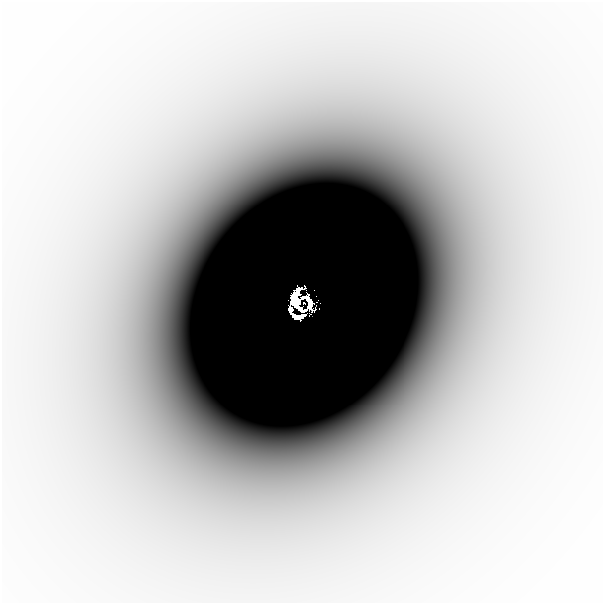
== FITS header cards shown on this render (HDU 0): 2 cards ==
NAXIS1  =                  601
NAXIS2  =                  601

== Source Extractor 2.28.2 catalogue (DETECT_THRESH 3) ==
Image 601 x 601 px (HDU 0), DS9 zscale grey, 1 PNG px = 1 image px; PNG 605 x 605 px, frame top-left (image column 1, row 601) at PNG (2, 2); no overlay
Background -7.72e-06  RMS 2.3e-06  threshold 6.91e-06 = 3 sigma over >= 5 px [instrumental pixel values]
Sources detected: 6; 1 with non-positive FLUX_AUTO (blend fragments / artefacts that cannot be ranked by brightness) is not listed; the other 5 listed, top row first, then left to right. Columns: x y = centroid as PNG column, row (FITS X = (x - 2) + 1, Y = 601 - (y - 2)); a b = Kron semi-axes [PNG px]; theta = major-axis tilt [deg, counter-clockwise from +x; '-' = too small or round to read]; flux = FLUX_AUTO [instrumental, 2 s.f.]
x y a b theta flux
293 297 8 4 63 0.93
308 301 18 7 -57 0.62
292 303 4 4 - 0.29
299 306 15 6 -55 0.97
299 316 11 4 -1 0.18
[1 non-positive-flux detection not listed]